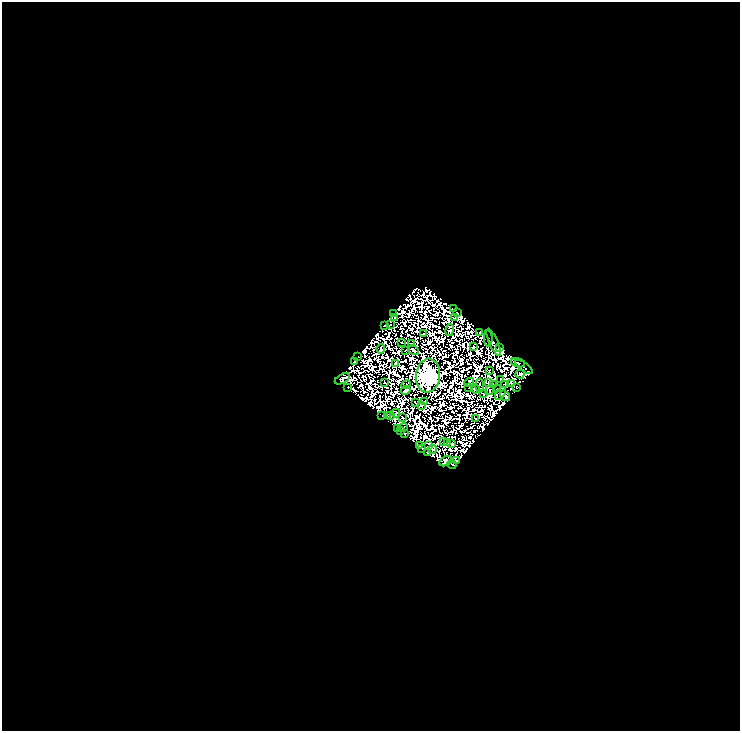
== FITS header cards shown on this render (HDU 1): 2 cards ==
NAXIS1  =                  738
NAXIS2  =                  729

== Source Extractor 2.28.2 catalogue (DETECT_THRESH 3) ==
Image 738 x 729 px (HDU 1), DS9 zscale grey, 1 PNG px = 1 image px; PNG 742 x 733 px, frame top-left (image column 1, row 729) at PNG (2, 2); each listed source drawn as its Kron ellipse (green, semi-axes under 4 px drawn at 4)
Background 0.0189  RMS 1.5e-05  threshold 4.39e-05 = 3 sigma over >= 5 px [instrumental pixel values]
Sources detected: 150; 79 with non-positive FLUX_AUTO (blend fragments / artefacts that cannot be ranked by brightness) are neither listed nor drawn; the other 71 listed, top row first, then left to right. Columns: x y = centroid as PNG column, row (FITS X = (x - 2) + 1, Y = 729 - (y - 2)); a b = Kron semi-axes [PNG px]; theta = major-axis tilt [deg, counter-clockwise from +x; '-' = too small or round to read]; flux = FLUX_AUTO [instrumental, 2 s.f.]
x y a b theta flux
454 308 2 2 - 0.4
458 313 3 2 - 0.47
393 314 3 2 - 0.43
395 317 3 2 - 0.14
455 318 2 2 - 0.015
384 325 3 2 - 0.43
390 325 2 2 - 0.44
450 330 6 3 79 0.17
480 332 3 2 - 0.62
423 334 3 2 - 0.42
488 338 8 3 -87 0.1
401 342 2 2 - 0.4
494 342 15 4 -66 0.45
412 344 2 2 - 0.11
473 347 4 3 - 1.2
500 348 4 3 - 3.1
381 349 5 3 - 0.66
406 350 2 2 - 0.059
413 350 6 3 -31 1.5
358 356 3 2 - 0.19
354 361 3 2 - 1.1
395 363 2 2 - 0.34
518 363 7 2 -15 0.031
524 367 10 2 -36 0.039
489 371 3 2 - 0.088
520 374 4 3 - 0.94
428 376 17 12 84 1300
342 379 8 4 29 1
500 379 4 2 - 0.42
489 382 3 2 - 0.46
384 383 2 2 - 0.27
469 383 5 4 - 0.58
511 383 4 3 - 0.75
493 384 3 2 - 0.31
504 384 3 2 - 0.093
406 385 5 3 - 0.61
480 385 7 2 -85 0.66
348 387 3 2 - 0.34
517 387 3 2 - 0.56
469 388 2 2 - 0.48
475 389 4 3 - 0.35
498 389 3 2 - 0.69
406 390 5 3 - 0.57
490 390 5 2 - 0.38
483 393 3 2 - 0.27
501 393 7 4 54 0.92
505 396 5 4 - 1.2
425 401 2 2 - 0.05
415 402 2 2 - 0.56
421 406 4 3 - 0.4
396 413 4 2 - 0.14
382 415 3 2 - 0.067
390 415 2 2 - 0.21
387 416 2 2 - 0.81
403 418 4 2 - 0.24
476 419 3 2 - 0.67
403 427 5 2 - 0.1
398 428 3 2 - 0.25
401 431 3 2 - 0.38
404 433 4 3 - 1
444 441 3 2 - 0.27
448 442 3 2 - 0.054
452 444 4 3 - 0.17
420 445 3 2 - 0.25
429 445 4 3 - 0.037
422 448 4 3 - 0.071
432 449 4 2 - 0.44
427 453 3 2 - 0.29
446 461 7 4 30 1.2
457 461 4 3 - 2
452 465 5 2 - 0.7
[79 non-positive-flux detections neither listed nor drawn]